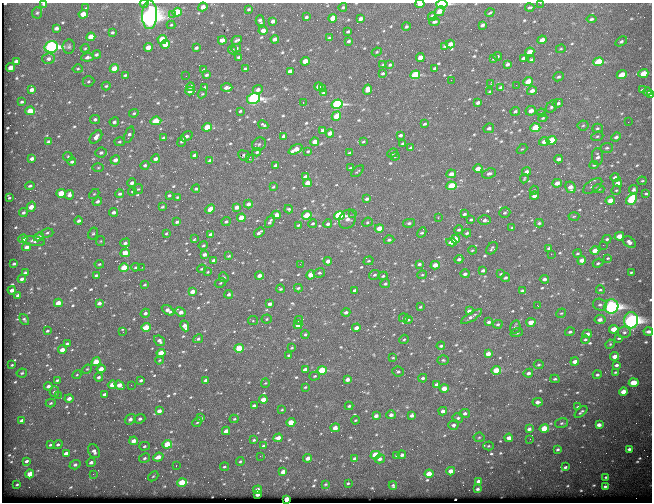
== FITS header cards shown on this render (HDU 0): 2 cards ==
NAXIS1  =                  650
NAXIS2  =                  500

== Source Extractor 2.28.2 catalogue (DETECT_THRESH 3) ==
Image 650 x 500 px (HDU 0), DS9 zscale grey, 1 PNG px = 1 image px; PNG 654 x 504 px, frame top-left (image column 1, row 500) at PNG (2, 3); each listed source drawn as its Kron ellipse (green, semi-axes under 4 px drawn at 4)
Background 612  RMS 3.2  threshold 9.54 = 3 sigma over >= 5 px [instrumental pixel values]
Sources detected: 662; of the 662, the 500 brightest by FLUX_AUTO listed and drawn (162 fainter detections omitted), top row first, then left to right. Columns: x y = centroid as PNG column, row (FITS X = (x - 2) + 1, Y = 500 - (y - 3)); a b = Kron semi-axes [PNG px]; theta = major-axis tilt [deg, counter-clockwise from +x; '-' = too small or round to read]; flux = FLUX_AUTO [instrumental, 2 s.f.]
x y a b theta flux
144 3 4 2 - 1500
540 3 2 2 - 380
44 4 4 3 - 600
420 4 4 3 - 2400
442 4 6 3 5 25000
203 7 4 4 - 1600
343 7 4 3 - 330
530 7 4 2 - 270
86 8 4 3 - 240
249 9 4 3 - 300
439 11 5 4 - 2100
177 12 5 4 - 6800
37 13 6 5 - 400
490 13 5 2 - 270
83 14 4 4 - 2700
172 14 3 2 - 620
149 15 14 7 89 170000
306 17 3 3 - 380
432 17 4 4 - 1400
333 18 4 4 - 2900
361 19 4 3 - 950
591 19 5 4 - 400
260 21 5 3 - 580
273 21 4 3 - 990
434 22 5 4 - 560
171 25 4 4 - 230
482 25 4 3 - 570
406 27 4 3 - 400
56 28 4 3 - 800
263 30 4 4 - 1200
348 31 3 3 - 350
112 32 3 3 - 330
91 37 4 4 - 4000
329 38 3 3 - 440
162 39 5 4 - 5200
275 39 4 3 - 1300
222 40 4 4 - 1500
237 40 5 3 - 430
542 40 4 3 - 1300
349 41 4 3 - 360
621 41 6 4 32 410
165 44 4 4 - 4100
450 44 4 3 - 1400
69 46 7 6 - 450
445 46 4 3 - 290
51 47 6 5 - 53000
148 47 4 4 - 2700
85 48 4 4 - 230
196 48 4 3 - 480
236 48 5 4 - 450
561 49 5 3 - 240
232 50 4 4 - 310
377 52 5 4 - 250
530 52 5 3 - 2200
96 55 4 3 - 470
498 56 4 3 - 290
87 57 6 4 6 670
239 57 3 3 - 320
420 57 4 4 - 1900
523 58 4 3 - 450
48 59 6 5 - 660
494 59 4 3 - 220
531 60 4 3 - 660
16 61 4 3 - 500
305 61 4 4 - 2800
598 62 5 4 - 12000
507 64 4 3 - 540
383 65 4 3 - 250
390 65 4 3 - 330
11 68 4 4 - 2200
114 68 4 4 - 2800
435 68 3 3 - 350
78 69 5 4 - 260
245 69 4 3 - 550
204 70 3 3 - 340
290 71 4 3 - 1300
383 73 3 3 - 270
643 73 5 4 - 4300
125 75 4 3 - 290
206 75 3 3 - 410
415 75 5 4 - 14000
622 75 5 4 - 4800
186 76 2 2 - 240
558 77 5 4 - 470
451 80 2 2 - 530
88 81 6 5 - 380
528 81 5 4 - 4900
491 84 4 3 - 240
516 85 2 2 - 300
106 86 4 4 - 320
319 86 4 4 - 1600
190 87 4 3 - 730
205 87 4 3 - 250
501 87 4 3 - 430
227 88 6 3 3 960
32 89 4 3 - 870
323 89 3 3 - 310
258 90 5 4 - 800
367 90 5 4 - 1800
642 90 4 3 - 440
190 91 4 4 - 760
490 91 4 2 - 270
532 91 5 4 - 1000
647 92 4 3 - 630
323 93 4 4 - 290
202 94 5 3 - 220
651 95 3 2 - 220
254 98 6 5 - 42000
22 102 3 3 - 310
303 102 3 2 - 840
478 103 4 3 - 650
558 103 5 4 - 650
337 104 5 4 - 28000
551 107 7 5 53 510
30 111 5 4 - 4400
240 111 3 3 - 270
515 111 4 4 - 440
531 111 5 4 - 1700
134 113 5 4 - 310
541 113 4 4 - 240
336 116 5 4 - 4500
543 118 4 3 - 240
95 119 5 4 - 530
156 121 5 4 - 6000
114 122 5 4 - 630
628 122 2 2 - 330
424 124 3 3 - 360
263 125 5 3 - 340
583 125 5 5 - 350
207 127 4 4 - 4900
489 128 5 4 - 690
535 128 5 4 - 8400
597 128 5 4 - 360
322 130 3 3 - 320
330 133 4 3 - 1700
129 135 8 4 69 640
400 135 4 3 - 680
186 136 6 4 33 770
284 136 4 3 - 840
597 136 6 4 21 330
96 137 8 5 49 1300
616 137 5 4 - 620
164 138 4 4 - 440
551 140 5 4 - 6300
544 141 5 4 - 1400
48 142 4 3 - 630
119 142 5 4 - 280
182 142 5 4 - 370
315 142 4 4 - 1900
363 142 3 3 - 220
402 143 3 3 - 250
259 144 7 6 - 440
411 148 3 3 - 290
607 148 6 5 - 420
296 149 7 3 27 2800
522 149 6 4 42 230
308 151 3 3 - 240
257 152 4 3 - 320
101 153 6 5 - 640
349 153 3 3 - 340
392 153 5 4 - 290
194 155 4 3 - 790
244 155 6 5 - 380
68 156 5 4 - 250
395 156 4 4 - 230
597 157 8 5 -88 680
32 159 4 3 - 790
155 159 4 4 - 850
249 159 3 2 - 2200
559 159 4 3 - 1100
115 160 5 4 - 1100
210 161 4 3 - 1000
72 162 4 4 - 420
145 165 4 4 - 390
276 165 3 3 - 540
594 165 4 4 - 270
98 168 5 3 - 240
350 168 3 2 - 260
478 169 4 3 - 2000
357 171 7 2 40 220
526 172 4 3 - 980
451 174 5 4 - 1400
489 174 7 5 19 650
305 176 4 3 - 520
615 177 4 4 - 480
524 179 5 2 - 220
642 181 4 4 - 240
132 183 4 3 - 710
307 183 4 3 - 2000
557 183 5 4 - 1600
618 183 4 3 - 1000
30 186 4 3 - 330
451 186 5 4 - 8900
593 186 11 6 35 750
273 187 3 3 - 230
571 187 6 5 - 1700
138 189 5 5 - 270
196 189 4 4 - 350
599 189 6 4 0 300
534 190 4 4 - 240
616 190 5 4 - 270
634 190 4 4 - 430
132 191 4 3 - 230
61 193 4 4 - 3900
94 194 6 4 44 250
120 194 4 4 - 470
646 194 3 3 - 290
69 195 5 4 - 840
169 195 3 3 - 400
534 196 4 3 - 1200
9 197 4 2 - 290
177 197 3 2 - 230
367 199 4 3 - 640
631 199 6 4 48 12000
610 201 5 4 - 2700
97 202 5 4 - 540
248 204 4 4 - 1100
31 207 5 4 - 2700
162 207 3 3 - 270
237 207 4 3 - 1400
210 209 5 4 - 2200
289 209 4 3 - 350
113 212 4 4 - 700
23 213 4 3 - 490
353 213 3 2 - 270
505 213 6 5 - 430
464 214 3 3 - 380
276 215 4 3 - 2200
307 215 5 4 - 6600
339 216 5 4 - 25000
574 216 5 3 - 230
241 218 4 4 - 4200
438 218 3 2 - 450
347 219 10 8 62 1300
471 219 3 3 - 280
485 220 6 4 -2 760
79 221 4 3 - 560
226 221 4 4 - 430
177 222 4 3 - 390
270 222 7 3 59 520
367 222 5 4 - 280
313 223 4 3 - 350
409 223 6 4 9 450
539 223 4 3 - 360
328 224 4 3 - 660
298 225 4 3 - 230
512 227 4 3 - 220
379 228 4 4 - 2400
459 230 4 4 - 460
259 232 6 3 37 540
422 232 5 3 - 450
47 233 6 4 17 380
166 233 3 2 - 250
467 233 4 3 - 380
93 234 6 4 61 340
210 235 4 3 - 970
619 236 5 3 - 3100
39 237 5 4 - 1100
195 238 4 3 - 470
23 239 4 4 - 2100
455 239 4 4 - 2400
607 239 4 4 - 350
389 240 5 4 - 540
34 241 11 5 -7 670
101 241 5 4 - 230
451 242 5 4 - 2200
629 242 7 5 -36 820
125 243 5 4 - 610
203 245 5 4 - 350
603 245 2 2 - 990
26 247 4 4 - 1000
492 248 7 4 53 410
549 248 4 3 - 350
472 250 4 3 - 230
595 251 4 4 - 1700
125 253 4 4 - 3100
577 253 4 3 - 280
204 254 4 3 - 780
551 254 2 2 - 1200
229 256 4 3 - 250
608 258 3 2 - 230
459 259 4 3 - 540
214 260 4 3 - 890
582 260 4 4 - 1900
328 261 4 3 - 1200
368 261 5 3 - 260
598 263 5 3 - 340
14 264 3 2 - 310
99 264 5 3 - 260
300 264 3 3 - 230
419 264 4 3 - 390
435 265 4 3 - 1800
135 267 4 3 - 260
142 267 3 2 - 260
124 268 4 4 - 7200
202 269 4 3 - 270
483 271 4 3 - 540
25 272 3 3 - 380
208 272 4 3 - 240
631 272 3 2 - 240
319 273 6 4 10 360
465 274 4 4 - 540
501 274 3 3 - 270
96 275 3 3 - 350
311 275 5 4 - 2800
374 275 6 4 28 420
422 275 4 4 - 230
259 276 4 3 - 990
383 276 5 4 - 350
224 277 5 4 - 280
505 278 5 3 - 510
22 279 4 3 - 590
544 279 4 4 - 780
220 283 6 4 29 300
385 284 5 4 - 410
145 285 3 2 - 240
298 288 4 3 - 300
280 289 4 3 - 340
12 290 4 3 - 1500
354 290 3 3 - 630
600 290 4 3 - 260
523 291 4 3 - 480
192 292 4 3 - 1600
229 294 4 3 - 480
18 295 4 3 - 530
58 303 4 3 - 2500
99 303 4 3 - 950
270 304 4 3 - 1000
600 305 7 6 - 580
538 306 3 2 - 490
611 306 7 7 - 79000
420 307 4 3 - 310
168 310 7 4 -33 1100
469 311 4 3 - 930
180 312 5 4 - 1400
346 312 4 4 - 690
145 313 5 4 - 600
561 313 5 4 - 270
471 317 12 4 31 820
404 318 5 4 - 290
24 319 6 3 -56 430
267 319 5 4 - 300
299 320 4 4 - 250
408 320 4 4 - 320
600 320 5 4 - 950
631 320 8 7 - 100000
253 321 5 4 - 290
489 322 4 3 - 530
531 322 4 4 - 2700
498 324 5 3 - 350
298 325 4 4 - 1300
185 326 5 4 - 1300
146 327 5 4 - 4500
515 327 7 5 75 550
356 328 4 3 - 1400
614 329 5 4 - 3900
47 331 3 3 - 360
123 332 4 2 - 540
570 332 5 4 - 470
624 332 6 5 - 540
648 332 5 3 - 880
517 333 6 4 17 460
305 334 4 3 - 340
587 334 4 4 - 1100
619 338 4 3 - 330
198 339 5 4 - 400
404 339 5 4 - 260
585 339 4 3 - 300
159 341 6 5 - 740
67 343 4 3 - 310
610 344 5 4 - 270
441 346 4 3 - 420
239 348 4 4 - 7000
292 348 3 3 - 260
62 350 4 3 - 1700
161 353 4 4 - 4700
488 354 4 4 - 1500
289 355 3 2 - 230
615 356 4 4 - 2000
393 358 3 3 - 230
159 360 4 3 - 220
443 360 5 4 - 330
96 362 4 4 - 4700
575 362 4 3 - 1300
12 365 3 2 - 230
539 365 5 4 - 350
616 365 4 3 - 510
87 369 5 4 - 240
101 369 4 3 - 1700
305 370 4 3 - 1400
322 370 5 4 - 11000
496 370 5 4 - 6300
398 371 6 5 - 510
615 372 3 2 - 220
22 373 5 4 - 310
528 373 5 4 - 720
77 375 5 4 - 230
597 375 4 3 - 380
315 376 5 4 - 290
99 377 4 4 - 510
423 378 4 4 - 470
347 379 4 3 - 980
555 379 5 3 - 360
57 380 4 3 - 270
141 380 4 3 - 440
206 380 3 3 - 490
265 383 4 4 - 230
634 383 5 4 - 6400
437 384 4 3 - 860
112 385 4 4 - 2300
120 385 5 4 - 2000
131 385 2 2 - 280
48 386 4 3 - 810
305 387 4 3 - 250
444 388 4 4 - 2500
54 392 5 5 - 600
623 392 4 4 - 2400
104 394 4 3 - 580
58 395 2 2 - 480
69 398 4 3 - 1200
263 400 4 3 - 2200
537 402 5 3 - 1000
51 403 5 3 - 300
254 406 4 3 - 650
349 406 4 3 - 350
578 407 4 3 - 430
282 410 4 3 - 230
159 411 4 3 - 1200
443 411 4 4 - 1000
581 412 8 3 42 380
465 413 5 4 - 640
391 415 4 4 - 880
412 415 4 3 - 710
376 416 4 3 - 890
201 418 3 3 - 510
458 418 5 5 - 450
130 419 6 5 - 860
140 419 5 4 - 580
234 419 4 4 - 250
22 420 4 3 - 750
355 420 4 3 - 230
197 422 5 4 - 310
291 422 4 4 - 4300
562 423 6 5 - 400
453 425 5 5 - 700
599 425 4 3 - 1000
335 428 5 4 - 1800
544 428 4 4 - 7800
529 429 4 3 - 630
226 431 4 3 - 1300
479 437 5 5 - 330
278 438 5 4 - 1500
509 438 4 3 - 1400
530 439 3 2 - 240
254 440 3 3 - 320
134 441 4 4 - 1600
58 444 5 4 - 430
167 444 5 4 - 6300
50 445 3 3 - 350
145 446 5 4 - 330
264 446 4 3 - 680
488 446 5 4 - 250
558 449 4 3 - 390
629 449 4 3 - 490
94 451 7 5 -59 920
66 453 4 3 - 1200
375 455 5 4 - 8400
397 455 3 3 - 340
402 455 4 3 - 530
260 456 2 2 - 670
158 457 5 4 - 1800
145 458 6 4 30 450
308 458 4 3 - 1200
354 458 4 3 - 320
380 459 5 4 - 710
27 461 3 3 - 520
240 461 4 3 - 290
91 462 4 3 - 680
75 465 5 4 - 630
176 466 3 2 - 230
224 467 4 3 - 310
565 467 4 3 - 400
451 471 4 4 - 1900
283 472 4 3 - 1200
30 474 4 4 - 3400
93 474 3 2 - 300
429 474 4 4 - 3300
153 476 6 4 42 290
606 477 4 3 - 300
479 481 4 3 - 800
182 482 5 4 - 5700
348 483 3 2 - 220
325 484 3 2 - 220
17 485 3 2 - 260
393 486 4 3 - 340
605 486 3 3 - 330
478 489 3 3 - 350
258 490 4 3 - 1300
257 494 4 3 - 710
287 499 4 3 - 6200
At the frame edge (FLAGS 8, measured only in part): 7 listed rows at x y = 144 3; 540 3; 44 4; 420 4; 442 4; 651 95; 648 332
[162 fainter detections neither listed nor drawn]